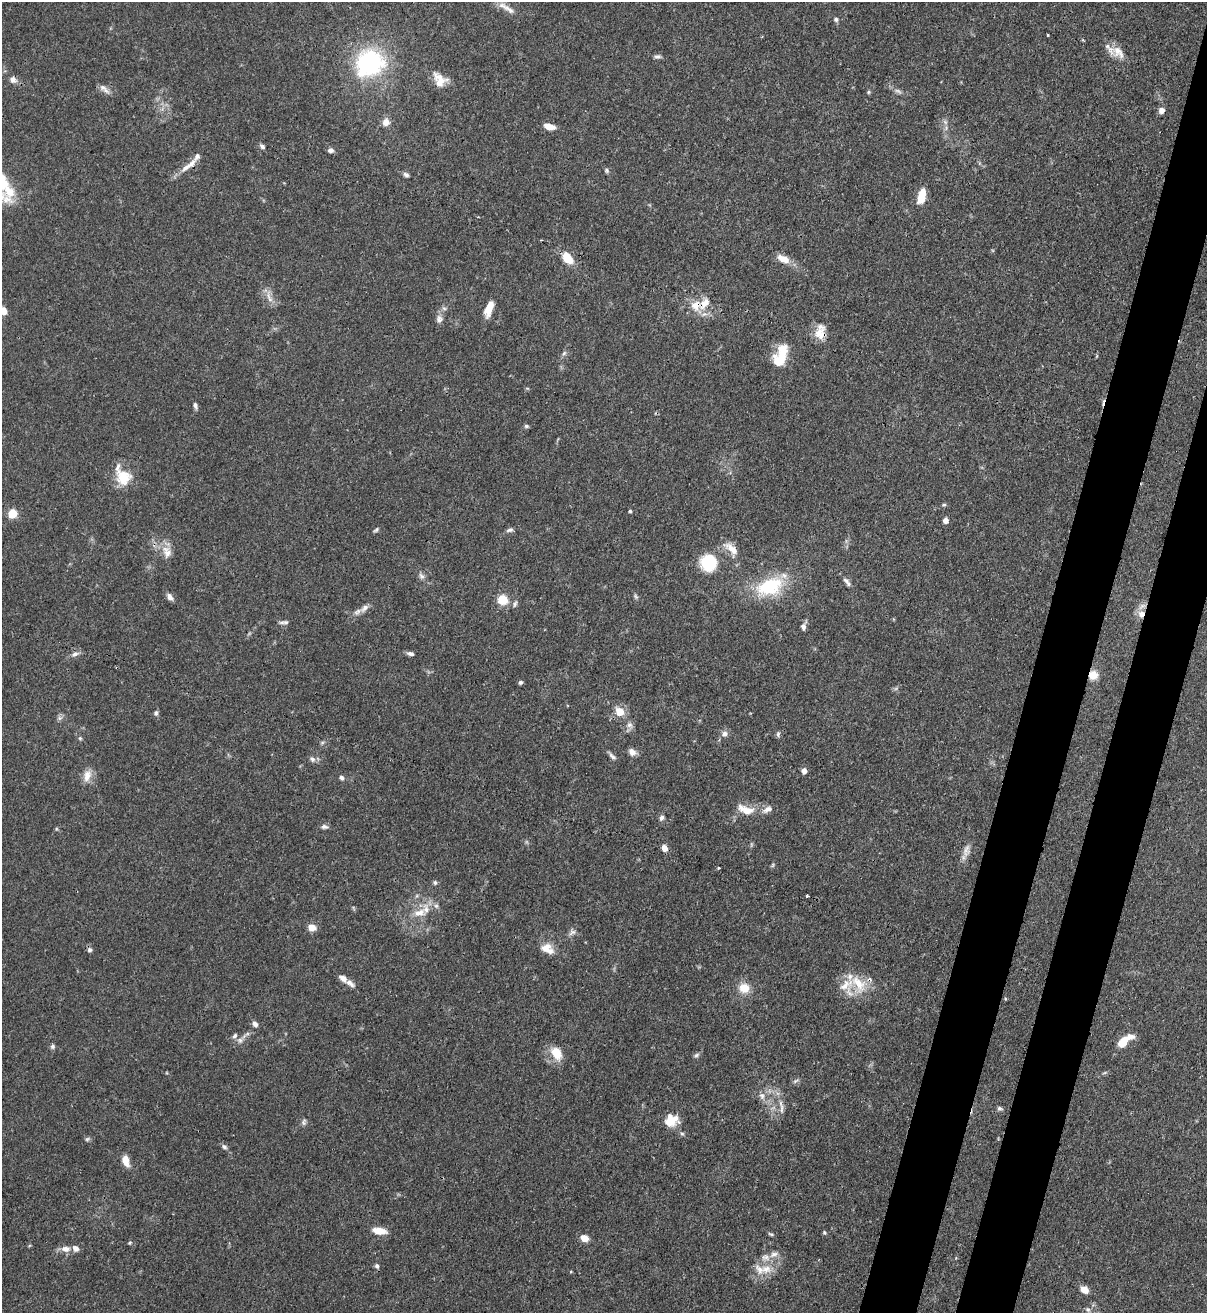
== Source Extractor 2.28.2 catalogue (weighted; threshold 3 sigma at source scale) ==
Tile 10 of 4 x 4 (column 2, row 3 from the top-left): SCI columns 1426-2630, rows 1345-2655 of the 5383 x 5308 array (HDU 1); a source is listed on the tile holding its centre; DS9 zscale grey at full resolution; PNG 1209 x 1315 px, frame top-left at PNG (2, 2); no overlay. Shown black and unused: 7% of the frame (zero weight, under 3 of 4 exposures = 7% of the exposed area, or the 3 px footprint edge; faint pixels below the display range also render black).
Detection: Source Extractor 2.28.2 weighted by HDU 2 'WHT'; one run over the whole footprint, this tile lists its part. Background 0.1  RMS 0.0041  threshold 0.0185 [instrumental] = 3 sigma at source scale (4.5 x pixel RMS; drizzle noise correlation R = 1.50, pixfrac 1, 0.05/0.05 arcsec/px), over >= 5 px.
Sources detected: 131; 1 too faint to see at this stretch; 2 cosmic-ray / hot-pixel residue — not listed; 10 inside a brighter listed object's ellipse — not listed separately; the other 118 listed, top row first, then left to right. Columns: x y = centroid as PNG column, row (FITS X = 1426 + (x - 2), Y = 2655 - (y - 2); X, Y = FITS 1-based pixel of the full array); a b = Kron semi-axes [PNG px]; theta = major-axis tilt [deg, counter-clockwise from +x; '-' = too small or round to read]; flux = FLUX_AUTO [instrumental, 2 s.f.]
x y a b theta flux
506 8 28 7 -31 3.6
836 19 6 6 - 0.96
1048 35 3 2 - 0.34
1118 52 20 13 -47 5.7
658 56 9 5 4 1.1
369 63 32 28 39 52
13 80 10 8 -41 2.1
440 80 19 13 -50 6
104 89 17 6 -42 2.1
868 92 5 5 - 0.57
1162 110 6 6 - 2.2
386 122 10 9 - 2.9
945 122 8 5 -45 1.1
549 127 11 6 -13 4.6
262 146 7 5 -34 1.1
330 150 7 6 - 1.5
189 165 32 7 38 4.6
607 170 6 6 - 0.78
406 175 7 5 -39 1.1
921 196 15 7 76 8.8
567 258 12 8 -49 8.8
783 259 18 9 -25 4.6
270 299 8 7 - 1.8
696 305 16 14 72 6.8
489 308 17 7 70 6.6
3 311 7 5 -72 4.8
439 319 10 9 - 2.1
820 334 16 15 - 5.7
564 353 8 5 53 0.98
780 356 27 13 68 12
195 405 7 5 -71 1.2
526 426 6 5 - 0.75
123 477 19 12 -59 13
944 505 6 4 1 0.58
630 511 4 4 - 0.5
12 513 5 5 - 19
945 520 6 5 - 2
376 530 8 4 33 0.76
510 530 9 5 17 1.1
732 549 22 9 -39 4.9
167 552 18 12 -67 4.7
708 563 15 14 - 20
421 576 10 6 -45 1.5
846 580 10 6 -38 1.6
769 587 37 22 21 24
170 597 10 6 -52 2
636 597 8 4 -59 0.78
503 600 5 5 - 29
515 604 8 4 65 0.86
364 608 15 7 44 2.7
1141 614 10 8 87 3.9
284 622 12 4 3 1.2
803 626 9 5 75 1.8
75 654 10 5 13 1.6
410 654 9 5 -14 1.2
1093 675 10 9 - 5.2
520 682 5 5 - 0.78
619 712 6 6 - 9.1
156 713 7 5 73 0.91
59 718 7 4 -71 0.91
629 725 8 8 - 1.8
724 734 8 7 - 2
778 734 7 4 67 0.81
80 738 5 5 - 0.62
322 743 6 4 19 0.62
632 752 9 7 -38 2.5
612 756 13 5 -46 1.4
312 759 8 7 - 1.4
804 771 6 5 - 1.9
87 776 17 10 74 4.2
341 778 6 5 - 0.99
767 809 15 7 28 2.4
746 810 24 10 -18 6.5
661 818 7 6 - 1.2
324 827 9 6 0 1.3
664 848 7 6 - 2.8
966 851 19 7 73 3
773 865 6 4 88 0.57
718 868 3 3 - 0.53
435 882 6 5 - 0.85
807 895 3 2 - 0.67
436 906 7 6 - 1.1
419 913 18 10 10 5.6
312 928 9 7 -18 3.5
572 932 11 6 28 1.6
547 949 19 12 -30 5.4
89 950 6 6 - 1.1
343 978 10 7 -39 2.6
859 984 28 15 -58 12
744 988 13 12 - 6.1
255 1024 7 5 -47 1.9
246 1035 19 4 40 2
235 1036 8 6 51 1.1
1124 1041 18 7 38 9.7
52 1046 6 6 - 1
556 1053 20 13 -61 6.8
696 1055 8 5 28 0.95
795 1081 9 4 35 0.88
762 1096 9 7 -65 2
1000 1108 8 5 -16 0.89
782 1109 17 4 -87 1.9
671 1120 16 13 22 7.4
304 1122 9 6 74 1.1
682 1134 6 4 -2 0.67
87 1139 6 6 - 0.8
224 1147 7 6 - 1.1
125 1160 11 6 -76 5.5
379 1231 15 7 -9 5.7
824 1233 6 4 -70 0.55
771 1234 8 3 -22 0.62
584 1238 8 6 -15 4.6
129 1243 5 4 - 0.48
66 1249 12 8 -6 3.1
774 1254 13 7 21 2.5
377 1266 7 5 -64 0.99
766 1269 16 13 -1 6.2
1084 1290 11 9 -31 2.7
1088 1309 7 5 -68 1
Overlapping masked pixels (flux is a lower limit): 5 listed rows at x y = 189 165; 696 305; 820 334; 1141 614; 1093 675
Isophote crosses this tile's border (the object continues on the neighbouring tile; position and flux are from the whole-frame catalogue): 1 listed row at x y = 3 311